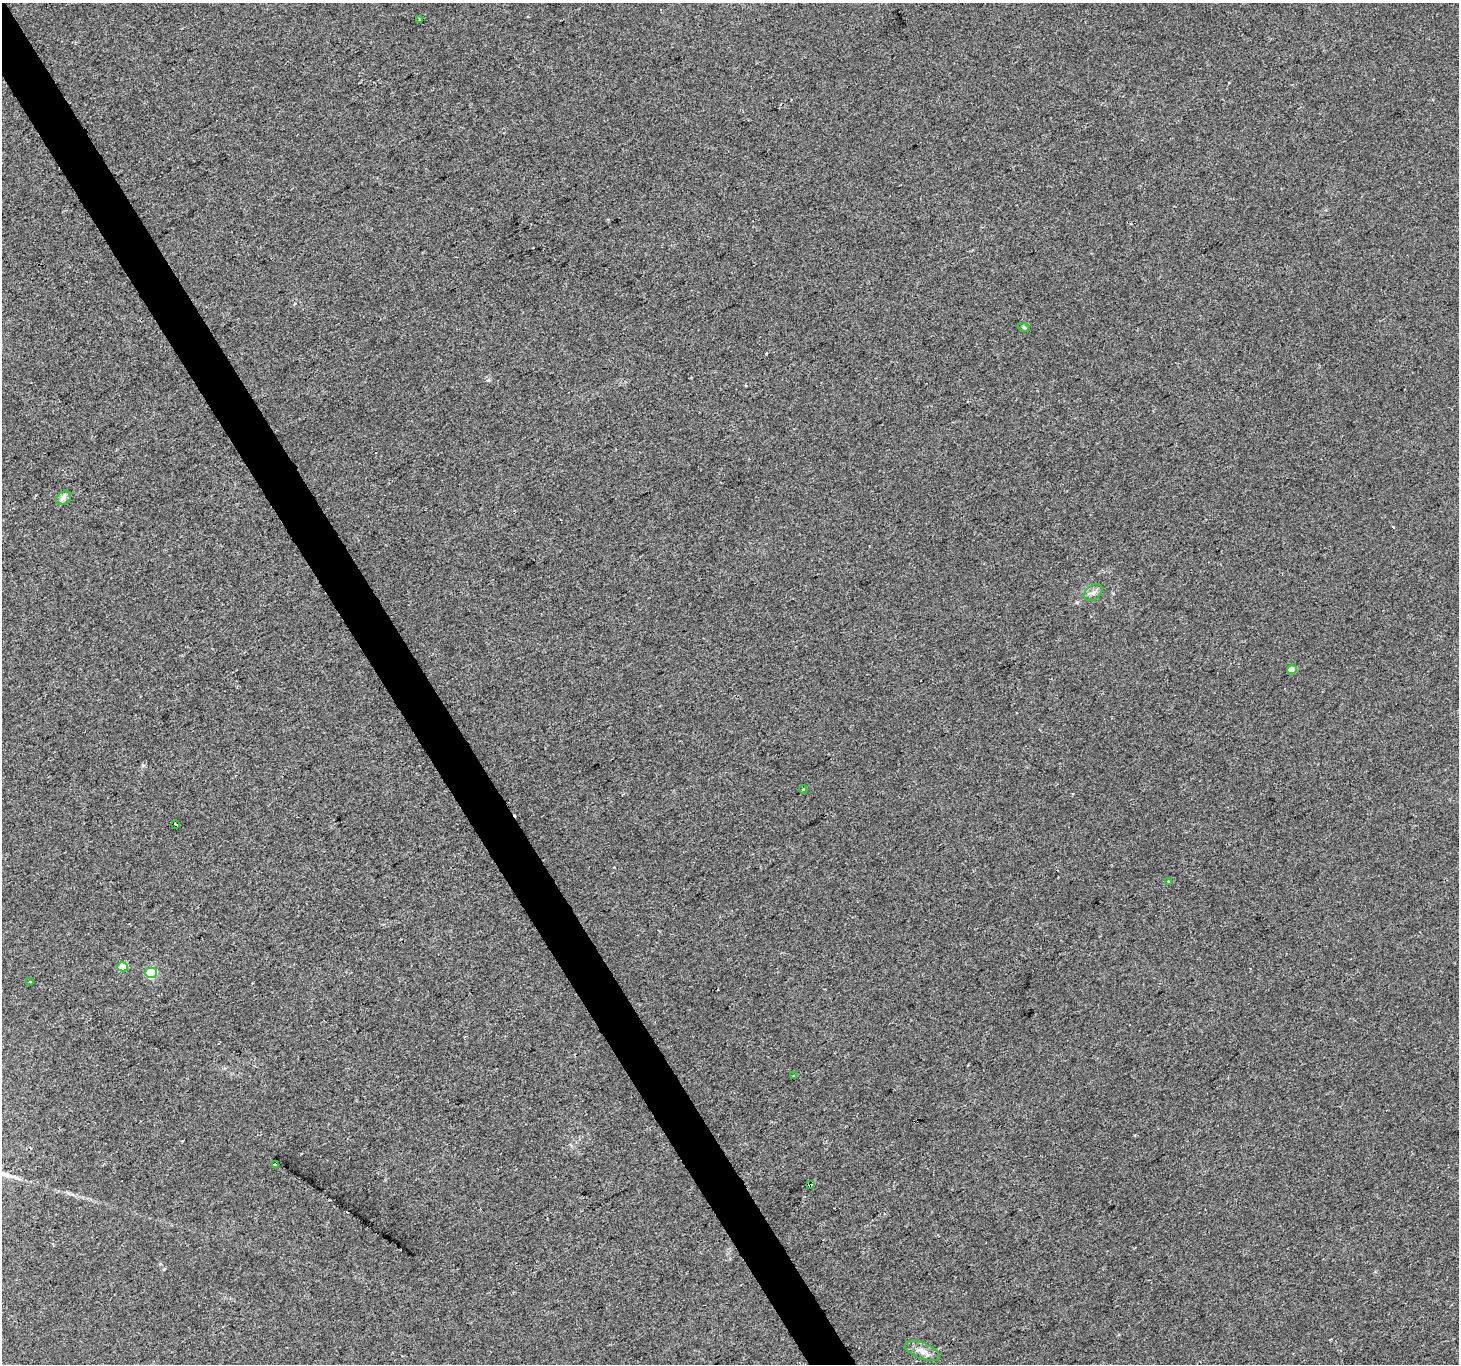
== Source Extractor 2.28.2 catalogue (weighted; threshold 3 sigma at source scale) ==
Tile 11 of 4 x 4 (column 3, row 3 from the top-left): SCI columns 2917-4373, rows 1532-2893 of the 5830 x 5725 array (HDU 1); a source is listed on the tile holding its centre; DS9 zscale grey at full resolution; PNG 1461 x 1366 px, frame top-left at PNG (2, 3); each listed source drawn as its Kron ellipse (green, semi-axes under 4 px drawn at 4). Shown black and unused: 3% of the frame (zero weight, under 2 of 3 exposures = <1% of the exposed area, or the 3 px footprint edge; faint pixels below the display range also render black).
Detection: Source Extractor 2.28.2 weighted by HDU 2 'WHT'; one run over the whole footprint, this tile lists its part. Background 0.00705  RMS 0.0048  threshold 0.0216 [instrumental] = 3 sigma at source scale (4.5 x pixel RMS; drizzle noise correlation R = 1.50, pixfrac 1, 0.0396/0.0396 arcsec/px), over >= 5 px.
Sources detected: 19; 4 cosmic-ray / hot-pixel residue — neither listed nor drawn; the other 15 listed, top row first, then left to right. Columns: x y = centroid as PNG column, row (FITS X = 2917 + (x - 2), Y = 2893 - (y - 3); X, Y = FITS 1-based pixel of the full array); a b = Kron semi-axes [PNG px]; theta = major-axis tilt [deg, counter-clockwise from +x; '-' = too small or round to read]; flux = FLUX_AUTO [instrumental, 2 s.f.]
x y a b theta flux
419 19 4 2 - 0.46
1024 328 6 4 -20 0.68
64 498 8 6 38 1.6
1093 593 10 7 41 2.1
1292 670 5 4 - 4.6
803 789 4 3 - 0.41
175 824 4 3 - 1.8
1169 881 4 3 - 0.67
123 967 5 4 - 7.3
151 973 6 5 - 28
30 982 3 2 - 0.69
794 1076 4 2 - 0.56
275 1164 3 3 - 1.2
810 1185 4 3 - 3.7
922 1351 18 8 -22 3.8
Overlapping masked pixels (flux is a lower limit): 1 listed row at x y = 810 1185
Unlisted compact peaks at least as high as the median listed source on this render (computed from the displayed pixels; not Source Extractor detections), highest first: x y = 164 1269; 488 380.